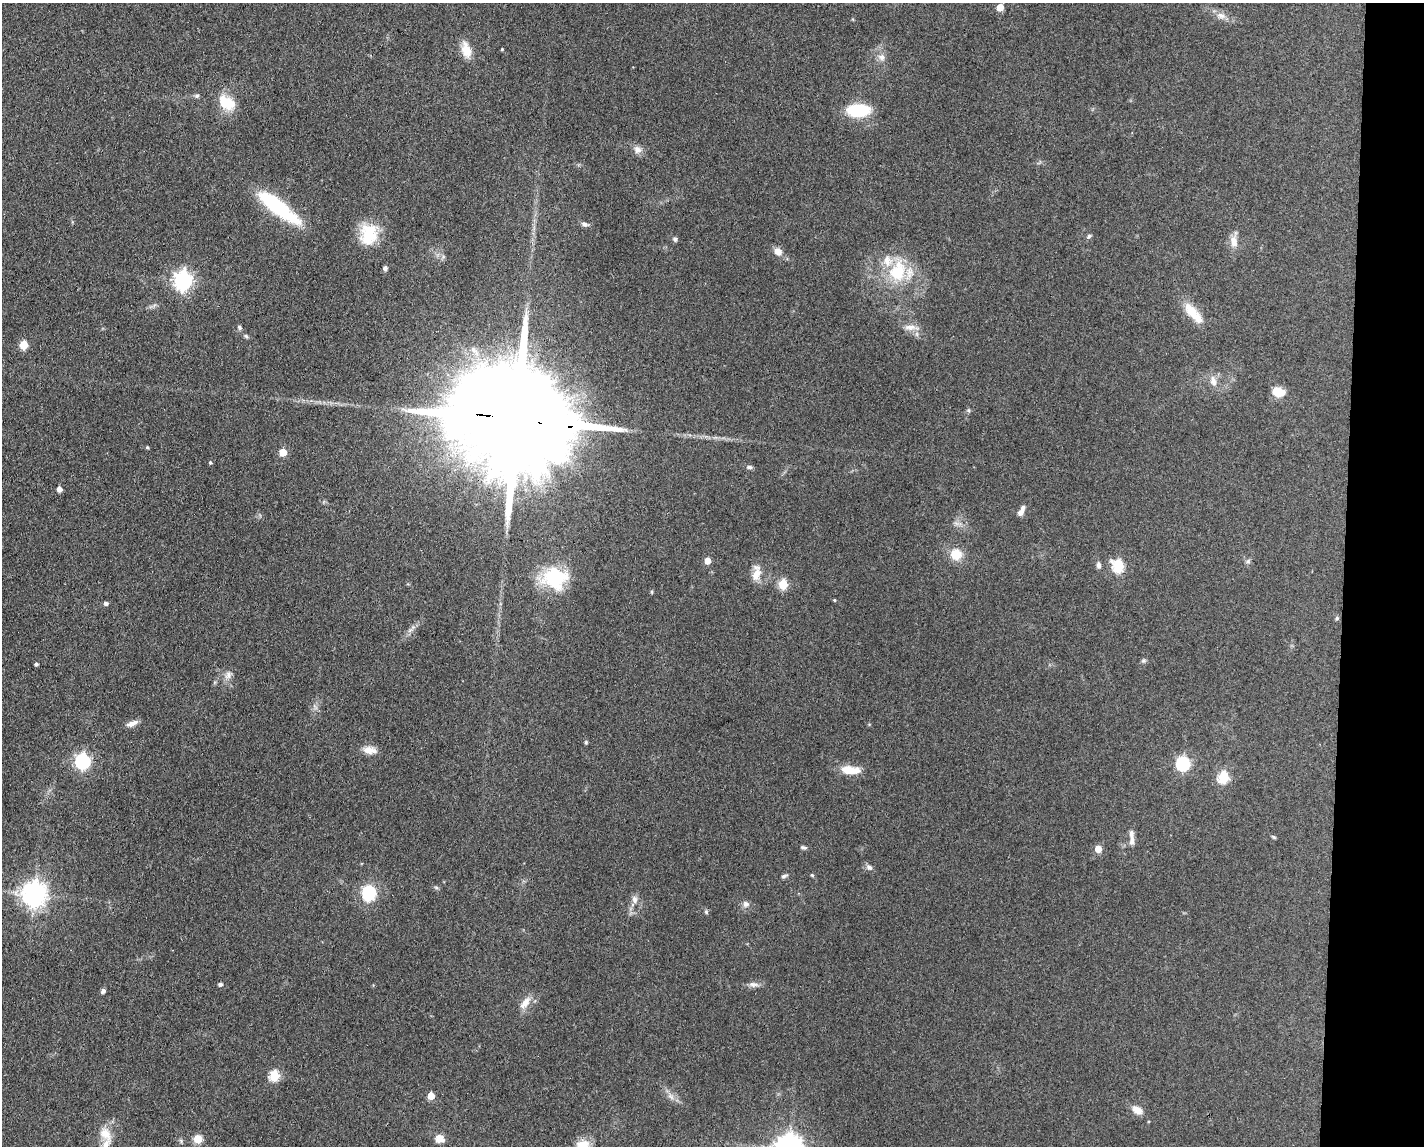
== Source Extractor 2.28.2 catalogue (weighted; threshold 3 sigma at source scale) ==
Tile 9 of 3 x 4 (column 3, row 3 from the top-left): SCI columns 2961-4382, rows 1149-2292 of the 4607 x 4584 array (HDU 1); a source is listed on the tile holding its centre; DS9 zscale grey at full resolution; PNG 1426 x 1148 px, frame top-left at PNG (2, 3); no overlay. Shown black and unused: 6% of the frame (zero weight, under 3 of 4 exposures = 1% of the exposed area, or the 3 px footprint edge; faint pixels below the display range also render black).
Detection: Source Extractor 2.28.2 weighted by HDU 2 'WHT'; one run over the whole footprint, this tile lists its part. Background 0.154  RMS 0.0081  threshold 0.0363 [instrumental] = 3 sigma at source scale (4.5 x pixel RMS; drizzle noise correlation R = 1.50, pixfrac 1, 0.05/0.05 arcsec/px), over >= 5 px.
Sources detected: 88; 2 inside a brighter object's white glare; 1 long thin detection or spike segment (spike, bleed or trail) — not listed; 4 inside a brighter listed object's ellipse — not listed separately; the other 81 listed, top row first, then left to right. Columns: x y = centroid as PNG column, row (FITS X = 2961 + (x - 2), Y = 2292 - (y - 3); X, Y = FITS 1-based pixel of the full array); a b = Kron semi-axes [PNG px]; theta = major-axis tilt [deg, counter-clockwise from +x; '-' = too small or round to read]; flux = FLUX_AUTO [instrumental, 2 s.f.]
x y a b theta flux
1000 7 5 5 - 14
1221 16 12 8 -13 5
502 49 3 3 - 0.89
466 50 21 11 -75 11
882 57 10 8 -26 4.3
197 96 6 5 - 1.5
227 103 23 15 -35 20
858 110 21 11 1 41
637 150 12 9 -42 4.6
278 207 54 14 -38 61
585 224 10 6 -16 2.6
369 234 27 21 75 28
1089 236 7 5 45 1.5
675 239 6 5 - 1.7
1234 241 15 9 -80 7.5
778 252 9 8 - 6
385 268 4 4 - 2.7
897 271 25 19 75 38
183 280 8 7 - 330
1193 313 31 11 -49 17
910 327 17 7 1 5.7
240 328 6 5 - 1.8
246 336 7 4 -45 1.2
23 345 6 5 - 20
1213 381 15 8 -75 6
1278 392 14 9 -11 13
968 410 6 4 -90 1.2
516 420 42 25 -9 34000
147 447 4 4 - 0.96
283 452 5 5 - 17
210 462 4 3 - 1.1
749 467 8 5 -1 1.9
59 489 5 4 - 4.2
1021 512 10 7 47 3.9
956 554 11 10 - 15
707 561 5 5 - 9.2
1248 561 7 5 45 1.6
1098 565 8 5 -83 2.6
1118 566 6 6 - 72
756 573 20 10 82 9.6
555 578 31 26 -6 47
783 584 5 5 - 37
652 592 6 4 -89 0.85
834 600 4 4 - 0.71
106 603 5 4 - 2.3
1337 618 5 5 - 1.3
1143 661 8 3 19 1.3
36 664 4 3 - 1.8
228 675 12 8 67 4.4
132 723 15 6 20 4.6
586 742 5 4 - 0.97
369 750 17 9 -7 7.8
82 761 7 6 - 180
1183 763 6 6 - 130
850 770 23 9 -5 14
1223 777 6 5 - 63
1273 837 6 4 -27 0.98
1132 841 15 6 86 4.1
803 847 9 5 -6 1.7
1098 849 5 5 - 12
869 867 10 6 -37 2.7
812 875 4 4 - 1.1
784 876 8 5 16 1.7
436 887 6 4 -20 1.2
369 893 12 11 - 41
34 894 8 8 - 760
634 899 11 7 -83 4.1
746 904 9 9 - 3.4
706 912 5 5 - 1.2
220 984 4 4 - 2.4
753 984 13 7 -7 3.8
103 991 5 4 - 2.4
525 1003 20 9 52 7.4
274 1076 6 5 - 52
431 1096 5 5 - 16
671 1097 8 5 -44 2.8
1137 1110 12 8 -32 7.1
105 1134 18 13 -43 11
440 1138 11 9 -35 7.3
198 1139 5 5 - 27
583 1144 19 12 -3 10
Overlapping masked pixels (flux is a lower limit): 1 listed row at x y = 516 420
Isophote crosses this tile's border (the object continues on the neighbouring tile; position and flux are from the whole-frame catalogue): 1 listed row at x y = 583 1144